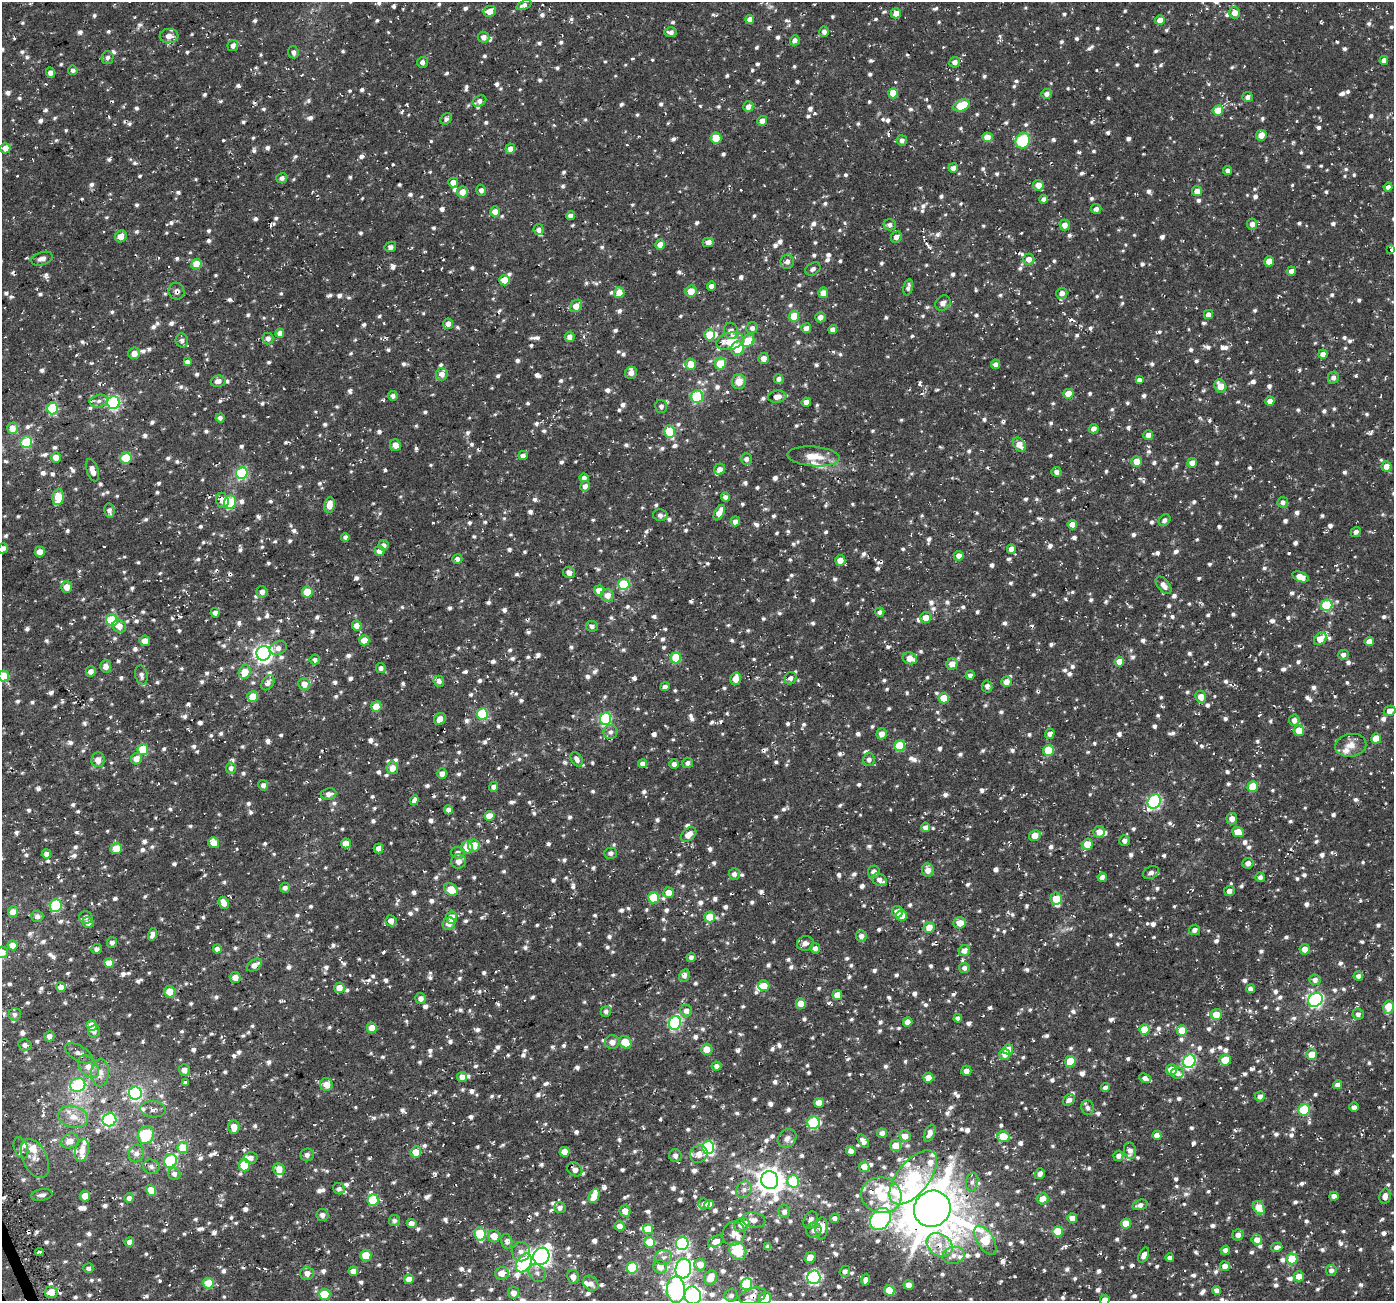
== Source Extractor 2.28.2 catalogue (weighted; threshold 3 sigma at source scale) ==
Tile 7 of 4 x 4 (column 3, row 2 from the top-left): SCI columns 2810-4201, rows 2691-3989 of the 5621 x 5436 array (HDU 1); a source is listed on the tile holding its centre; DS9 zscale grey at full resolution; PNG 1396 x 1303 px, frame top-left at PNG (2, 2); each listed source drawn as its Kron ellipse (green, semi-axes under 4 px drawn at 4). Shown black and unused: <1% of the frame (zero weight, under 2 of 3 exposures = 2% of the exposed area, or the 3 px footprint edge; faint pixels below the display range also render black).
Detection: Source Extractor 2.28.2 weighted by HDU 2 'WHT'; one run over the whole footprint, this tile lists its part. Background 0.0287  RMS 0.0075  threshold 0.034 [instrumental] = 3 sigma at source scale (4.5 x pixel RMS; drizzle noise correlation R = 1.50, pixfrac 1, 0.0396/0.0396 arcsec/px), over >= 5 px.
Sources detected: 1978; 8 cosmic-ray / hot-pixel residue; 1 long thin detection or spike segment (spike, bleed or trail) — neither listed nor drawn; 48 inside a brighter listed object's ellipse — not listed separately; of the other 1921, all 500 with FLUX_AUTO >= 2.75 (the completeness limit of this list) listed and drawn (1421 fainter detections not listed), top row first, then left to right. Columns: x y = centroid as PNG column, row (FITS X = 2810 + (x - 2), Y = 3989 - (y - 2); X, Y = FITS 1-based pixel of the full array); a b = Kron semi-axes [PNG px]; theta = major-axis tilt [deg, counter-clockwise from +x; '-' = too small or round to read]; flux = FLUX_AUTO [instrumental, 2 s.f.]
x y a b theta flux
524 5 8 4 23 3.4
490 11 6 5 - 10
896 13 5 5 - 6.7
1234 13 6 5 - 7.1
750 20 4 4 - 6.3
1160 20 5 5 - 6.6
671 32 6 4 -2 2.9
824 32 5 4 - 3.3
169 36 9 7 2 6.2
484 37 6 5 - 4.1
795 40 5 4 - 3
233 45 5 5 - 3.9
293 52 6 5 - 2.9
108 58 6 6 - 2.8
1384 60 4 4 - 4.4
422 62 5 5 - 3
955 62 5 5 - 4
73 70 5 5 - 3.6
51 73 5 4 - 4.9
893 93 5 5 - 12
1047 94 5 5 - 3.3
1248 97 5 5 - 3.4
479 101 7 5 27 3.4
961 106 8 5 22 26
748 107 5 5 - 5.4
1218 110 5 5 - 16
446 119 6 5 - 2.9
762 121 5 5 - 6.6
1261 135 5 5 - 7.5
987 137 5 5 - 7.4
716 138 5 5 - 15
902 140 5 5 - 3.1
1023 141 8 7 - 37
5 148 5 5 - 6.8
510 149 5 5 - 4.8
953 168 5 4 - 3.6
1228 170 5 4 - 3.1
282 178 5 5 - 3
453 182 5 5 - 6.7
1038 185 5 5 - 7.2
1388 187 4 4 - 3.2
481 190 5 5 - 2.8
1197 191 5 5 - 6.8
462 192 5 5 - 9.1
1044 199 4 4 - 3.4
1096 209 5 5 - 2.8
495 212 5 5 - 5.9
570 216 4 4 - 3.6
1252 224 5 5 - 3.8
890 225 6 5 - 2.8
1065 225 5 5 - 6
539 230 5 5 - 2.9
121 236 6 5 - 8.4
896 237 6 5 - 4
708 242 5 4 - 4.7
660 245 5 5 - 5.9
390 247 6 5 - 2.8
1391 250 4 3 - 4.6
42 259 11 6 18 4.8
1029 259 5 5 - 5.4
1269 261 5 5 - 11
787 262 7 6 - 3.7
196 264 5 5 - 17
813 269 8 6 32 2.8
1291 271 4 4 - 3.9
504 280 5 5 - 12
711 286 4 4 - 4.7
908 287 8 4 76 2.8
176 291 8 8 - 3.3
691 291 6 5 - 10
619 293 5 5 - 9.3
823 293 5 5 - 7
1062 293 5 5 - 4.2
943 303 8 7 - 3.6
576 306 7 5 51 9.1
1208 315 4 4 - 5.6
794 316 5 5 - 19
820 317 5 5 - 4.2
448 324 5 5 - 5.1
752 328 6 5 - 3.2
806 328 5 4 - 4.5
833 329 4 4 - 3.7
731 331 8 7 - 4.6
280 333 4 4 - 6
709 335 5 5 - 15
570 337 5 5 - 4.2
268 338 6 5 - 3.4
182 341 7 6 - 3
730 341 14 8 13 18
748 341 7 5 51 18
737 348 7 6 - 28
134 353 6 6 - 6.5
1323 354 4 4 - 4.9
763 358 5 5 - 5.4
187 362 4 4 - 3.5
691 364 5 5 - 11
720 364 6 5 - 19
996 364 5 4 - 3.9
631 373 6 6 - 4.9
442 374 6 6 - 5.9
1333 378 6 5 - 3.2
779 379 5 4 - 3.4
1139 380 4 4 - 2.8
218 381 7 5 11 4.5
739 382 7 7 - 9.2
1220 386 7 6 - 9.4
1068 394 5 5 - 11
393 396 5 5 - 3
697 396 6 6 - 52
777 397 9 6 7 5.7
99 401 9 6 11 3.2
1270 401 4 4 - 5.5
806 402 4 4 - 4.3
113 403 6 6 - 120
661 406 6 6 - 3
52 408 6 5 - 63
220 418 4 4 - 2.8
12 428 5 5 - 9.4
1094 429 5 4 - 4.7
669 432 6 5 - 36
1148 435 5 5 - 4.7
26 442 6 5 - 36
1019 444 8 5 -51 9.7
395 445 6 5 - 7
523 455 5 4 - 3.5
814 456 26 10 -4 12
56 458 5 5 - 8.7
126 458 5 5 - 26
746 459 5 5 - 3.7
1136 461 5 5 - 9
1192 463 5 4 - 5.4
1387 466 5 5 - 7.3
720 469 5 5 - 4.3
92 470 12 5 -72 5.8
1056 472 5 5 - 3.1
242 473 6 5 - 77
584 478 4 4 - 2.8
585 486 5 4 - 3.6
58 497 8 5 81 23
725 497 4 4 - 3.1
222 500 8 6 -69 6.7
230 502 7 6 - 36
1283 502 5 5 - 3.1
330 505 8 5 83 8.9
109 510 7 5 -79 3
719 513 8 4 62 9.3
660 515 7 6 - 3
1164 520 6 5 - 3
735 521 5 4 - 4.2
1072 525 5 4 - 6.3
1356 532 5 4 - 3.2
345 537 4 4 - 3
383 545 5 5 - 3.6
3 548 5 4 - 3.9
1011 549 5 4 - 5.4
379 551 5 5 - 5.6
40 552 5 5 - 6.3
959 556 5 5 - 5.4
457 559 5 5 - 3.1
840 560 5 5 - 8.2
569 573 6 5 - 4.4
1301 577 8 5 -23 9.8
624 584 6 5 - 53
1164 585 10 5 -51 5.1
67 587 6 5 - 7.7
599 591 5 5 - 8.4
262 592 5 5 - 4.3
307 592 5 5 - 20
607 595 6 6 - 7.3
1327 605 6 5 - 50
880 612 5 4 - 3
215 613 5 4 - 3.6
926 618 5 5 - 7.9
112 620 6 5 - 35
119 626 7 6 - 6.8
357 626 5 5 - 5.9
592 626 6 5 - 2.9
1320 639 7 5 43 12
364 640 5 5 - 11
145 641 5 5 - 7.5
1369 641 4 4 - 6.3
278 648 9 6 21 4.9
263 653 7 7 - 350
1343 655 5 5 - 3.3
676 658 5 5 - 32
910 658 7 6 - 8.3
315 660 5 5 - 2.9
1119 662 5 5 - 9
952 664 6 5 - 8.1
106 666 6 5 - 6.1
381 668 5 5 - 3.1
91 671 5 5 - 4
245 672 7 5 68 15
141 675 9 6 -78 3.1
970 675 4 4 - 3.2
3 676 5 5 - 20
791 678 6 5 - 3.1
735 679 6 5 - 8.5
439 681 6 5 - 3.1
1006 682 5 5 - 5.8
268 683 8 5 56 4
304 684 6 5 - 6.8
987 686 6 5 - 2.8
665 687 4 4 - 3.4
253 696 5 5 - 12
1201 697 6 5 - 7.1
944 698 5 5 - 16
376 707 5 5 - 16
1390 711 6 5 - 5.7
482 714 6 5 - 40
440 719 6 5 - 5.5
606 719 6 6 - 85
1294 720 5 5 - 4.7
1299 730 5 5 - 11
610 732 7 7 - 2.8
882 734 5 5 - 6.1
1050 734 5 4 - 4
1376 738 5 5 - 12
1351 745 15 11 9 8
900 746 5 5 - 29
143 749 5 5 - 32
1049 751 5 5 - 26
136 759 6 5 - 6.3
577 759 8 5 -58 4
869 759 6 6 - 3
98 760 7 7 - 6.3
688 763 5 5 - 2.8
643 764 4 4 - 4
674 764 5 4 - 3.3
231 768 5 5 - 3.7
392 768 6 6 - 7.8
442 773 5 5 - 4.8
263 785 5 5 - 2.9
494 787 5 4 - 3.7
1253 787 5 5 - 22
329 794 8 5 10 4.3
414 800 5 3 - 2.8
1154 801 7 6 - 120
448 810 4 4 - 3.7
489 816 5 5 - 8.7
1232 819 6 5 - 4.6
925 827 5 4 - 4.4
1099 832 6 5 - 6.4
1238 832 6 5 - 12
689 834 9 6 41 6.7
1035 836 6 5 - 12
1124 841 5 5 - 3.1
214 843 6 5 - 9.2
346 843 5 5 - 8.9
1087 844 6 5 - 13
474 845 6 6 - 12
467 847 6 6 - 12
378 848 5 4 - 4.6
116 849 6 5 - 14
458 853 6 6 - 3.5
611 853 6 5 - 2.8
46 854 5 4 - 3.9
458 861 7 7 - 4.8
1248 863 5 5 - 3.5
928 870 7 6 - 5.9
874 872 6 6 - 4.6
1151 873 8 6 29 3.6
734 874 5 5 - 3.4
1102 877 4 4 - 4.6
1260 877 5 4 - 2.8
880 880 8 5 -31 5.1
285 888 5 5 - 2.8
451 890 7 5 -38 16
1229 891 5 5 - 3.7
669 893 5 5 - 7.6
653 898 5 5 - 32
1056 899 6 5 - 16
224 903 6 5 - 6.9
56 906 6 6 - 55
13 912 5 5 - 7.8
897 912 6 5 - 6.7
37 916 6 5 - 3
902 916 5 5 - 11
86 917 6 6 - 3.1
452 917 6 5 - 9.7
710 917 5 5 - 16
391 921 5 5 - 6
88 923 6 5 - 4.2
960 923 6 5 - 8.4
449 924 6 6 - 4.8
929 928 5 5 - 8.5
1194 930 5 5 - 3.2
152 934 6 4 75 4.2
861 936 5 5 - 3.7
112 942 5 5 - 3.1
805 943 8 7 - 3.9
13 945 5 5 - 8.2
815 948 5 5 - 3.3
96 949 5 5 - 2.8
217 949 4 4 - 4.1
1305 949 5 5 - 5.3
964 951 6 5 - 5.2
2 952 6 5 - 5.2
691 957 4 4 - 3
109 963 5 5 - 12
254 965 8 5 32 5
964 968 5 5 - 3.3
684 975 6 5 - 4
1358 976 5 4 - 3.2
235 978 5 5 - 5.9
1315 980 6 5 - 3.9
764 986 5 5 - 10
61 987 5 5 - 5.4
339 988 5 5 - 8.1
1250 989 4 4 - 3.4
170 992 6 5 - 11
837 995 5 5 - 10
421 998 5 5 - 4.4
1315 1000 8 6 36 160
801 1003 5 5 - 7.7
1388 1007 7 5 80 19
686 1010 6 6 - 4.5
606 1011 5 5 - 2.9
15 1014 6 6 - 2.9
1216 1014 6 5 - 12
1358 1014 6 5 - 3
958 1018 4 4 - 2.9
908 1022 5 4 - 6.1
675 1023 7 6 - 110
92 1026 5 5 - 14
372 1028 5 5 - 13
1144 1030 5 5 - 18
1182 1030 5 5 - 15
94 1031 6 5 - 2.8
49 1036 5 5 - 3.9
612 1042 7 6 - 5.3
625 1042 7 5 -49 18
25 1045 6 5 - 3.3
707 1049 5 5 - 8.1
1008 1049 5 5 - 11
79 1053 15 7 -30 4.3
1005 1054 5 5 - 6
1312 1055 5 5 - 13
1225 1060 6 5 - 13
1070 1061 5 5 - 24
1189 1061 7 6 - 93
716 1066 5 4 - 3.6
88 1067 13 8 -50 6.5
1171 1069 5 5 - 11
184 1070 6 5 - 4.6
966 1071 5 5 - 4.8
100 1073 14 9 86 6.7
1177 1073 6 5 - 3.2
462 1077 5 5 - 5.4
928 1078 5 5 - 11
1145 1078 6 4 -25 3.6
185 1083 3 3 - 8.9
326 1084 6 6 - 8.8
78 1085 8 6 28 58
1338 1085 4 4 - 4.3
1105 1088 4 4 - 3.8
135 1093 6 6 - 120
1260 1096 5 5 - 3.6
1069 1100 6 5 - 4.1
819 1103 5 5 - 8.7
1354 1107 5 4 - 3.3
1088 1108 7 6 - 3.1
153 1109 13 8 -5 3.9
1304 1110 6 5 - 41
73 1117 15 11 -14 9.5
109 1120 7 6 - 120
813 1122 6 6 - 66
234 1127 7 5 90 7.3
882 1133 5 4 - 4.2
930 1133 9 5 65 5.1
146 1135 9 7 56 38
1157 1135 5 4 - 6.6
905 1136 6 5 - 6.5
1003 1136 6 5 - 16
787 1138 10 8 45 4.9
70 1141 9 7 29 6.9
863 1141 7 4 -55 4
896 1146 5 5 - 12
708 1147 6 6 - 120
21 1148 11 7 -72 3.1
183 1148 5 5 - 22
82 1150 11 6 77 6.7
851 1151 5 4 - 5.3
1130 1151 8 6 -81 4.2
416 1152 5 5 - 11
565 1152 5 5 - 11
136 1153 9 7 69 3.7
699 1154 9 8 - 6.4
307 1155 6 6 - 2.8
675 1156 6 6 - 3.9
1118 1156 5 5 - 3.3
35 1158 21 12 -64 7.4
251 1158 7 6 - 3.2
170 1161 7 6 - 53
244 1165 6 5 - 26
151 1167 8 7 - 3.2
864 1167 5 5 - 7.4
279 1169 6 5 - 6.7
575 1169 8 6 -37 4.6
174 1174 6 6 - 3.5
1040 1174 6 4 57 3.3
913 1177 32 16 51 72
770 1180 9 8 - 930
793 1181 6 6 - 35
972 1182 9 6 79 2.9
339 1189 6 5 - 2.8
151 1190 6 5 - 13
744 1190 9 7 55 3.3
42 1195 11 6 9 2.8
881 1195 20 17 -14 49
85 1196 5 5 - 8.6
594 1196 7 5 67 12
1334 1196 4 4 - 5
1385 1196 8 5 78 4.6
129 1198 5 4 - 3.7
1043 1199 5 5 - 9.9
373 1200 6 5 - 33
704 1204 6 5 - 3.2
709 1204 5 4 - 5.7
1140 1205 8 5 16 3.4
560 1208 6 5 - 3.1
1259 1208 7 5 -58 15
932 1209 19 17 40 3700
625 1211 6 5 - 7.6
784 1212 6 5 - 3.8
322 1215 6 6 - 3.6
835 1218 5 4 - 3.7
1072 1218 5 5 - 7.2
880 1219 12 9 53 240
753 1220 12 7 -7 4.6
810 1220 9 6 62 3.4
394 1221 5 5 - 2.8
412 1224 5 4 - 5.4
1126 1224 5 5 - 12
742 1225 8 6 29 8.4
620 1226 5 5 - 7.4
822 1228 11 6 85 8.7
648 1229 5 5 - 14
814 1230 8 7 - 2.9
1058 1231 5 5 - 23
480 1234 7 5 -78 29
734 1234 12 11 - 5.4
1238 1235 6 5 - 4.1
494 1236 6 6 - 11
985 1240 16 8 -59 35
1257 1240 5 5 - 5.9
507 1241 7 5 -78 3.5
716 1241 8 5 25 5.7
129 1242 5 4 - 4.6
650 1242 5 5 - 22
682 1243 6 6 - 110
940 1245 14 10 -35 11
768 1247 4 4 - 3.1
1277 1247 6 4 15 3.2
1225 1250 5 4 - 3.7
738 1251 9 8 - 30
39 1252 4 3 - 2.9
521 1252 9 9 - 4.6
366 1255 5 5 - 18
954 1255 11 8 15 5.5
1144 1255 8 5 66 4.4
541 1256 9 8 - 350
663 1257 8 7 - 3.1
810 1257 6 5 - 6.8
1170 1258 4 4 - 2.9
1292 1259 5 5 - 27
524 1263 10 6 59 110
700 1265 6 5 - 8.8
1225 1266 5 5 - 5
660 1267 7 6 - 8.4
88 1268 5 5 - 2.8
632 1268 6 5 - 48
683 1269 10 7 78 270
1331 1270 5 5 - 3.5
353 1271 5 4 - 6
845 1271 5 5 - 3
307 1273 7 6 - 6.2
502 1273 6 6 - 9.7
537 1273 10 8 -52 3.6
1299 1276 5 5 - 9.8
573 1277 7 6 - 5.7
711 1277 8 6 66 11
814 1277 7 6 - 130
409 1279 5 4 - 8.7
866 1280 6 4 78 4.1
208 1283 5 5 - 19
591 1283 8 6 -45 4.2
747 1284 6 5 - 51
909 1285 5 4 - 7
676 1290 13 9 -85 200
889 1290 5 5 - 22
1216 1290 4 4 - 4
51 1292 6 6 - 9.9
514 1293 6 5 - 6.7
325 1294 5 5 - 30
693 1295 9 8 - 190
731 1295 6 6 - 2.9
752 1296 14 7 16 5.9
765 1298 6 6 - 17
1105 1300 5 5 - 5.1
Overlapping masked pixels (flux is a lower limit): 1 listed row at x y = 752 1296
Isophote crosses this tile's border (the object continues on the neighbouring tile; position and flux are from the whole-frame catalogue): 8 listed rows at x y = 3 548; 3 676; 1390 711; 2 952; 676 1290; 693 1295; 765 1298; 1105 1300